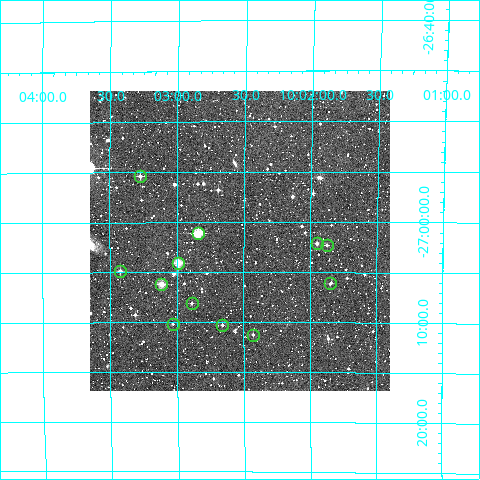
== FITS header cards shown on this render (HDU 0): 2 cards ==
NAXIS1  =                  300
NAXIS2  =                  300

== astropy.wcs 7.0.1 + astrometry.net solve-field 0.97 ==
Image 300 x 300 px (HDU 0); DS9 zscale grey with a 90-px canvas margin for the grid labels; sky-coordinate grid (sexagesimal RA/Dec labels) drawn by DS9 from the SOLVED WCS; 12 Tycho-2 reference stars matched to detected sources circled (green)
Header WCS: RA---TAN/DEC--TAN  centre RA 10:02:32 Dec -27:02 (150.63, -27.03 deg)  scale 6 arcsec/px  FOV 30.0' x 30.0'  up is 0 deg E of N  parity normal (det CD < 0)
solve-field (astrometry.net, Tycho-2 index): VERIFIED the header's WCS against the Tycho-2 star catalogue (verified at 2 index scales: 7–12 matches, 0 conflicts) and refined it, rather than solving blind
Solved WCS: RA---TAN-SIP/DEC--TAN-SIP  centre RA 10:02:32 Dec -27:02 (150.63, -27.03 deg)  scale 6 arcsec/px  FOV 30.0' x 29.9'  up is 0 deg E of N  parity normal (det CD < 0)
The solver's refit moves the header's centre by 2.6 arcsec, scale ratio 0.9993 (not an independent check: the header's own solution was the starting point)
Tycho-2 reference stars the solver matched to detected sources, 12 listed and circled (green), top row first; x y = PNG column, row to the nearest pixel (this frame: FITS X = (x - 90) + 1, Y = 300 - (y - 91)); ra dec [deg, ICRS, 3 dp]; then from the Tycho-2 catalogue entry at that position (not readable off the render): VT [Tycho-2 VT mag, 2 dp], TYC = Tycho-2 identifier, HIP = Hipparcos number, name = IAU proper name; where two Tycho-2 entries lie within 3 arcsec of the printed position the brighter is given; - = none
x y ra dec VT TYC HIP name
140 176 150.818 -26.923 11.23 6625-1615-1 - -
198 233 150.711 -27.018 9.45 6625-1432-1 - -
317 243 150.488 -27.035 10.77 6612-1730-1 - -
327 245 150.469 -27.038 12.02 6612-1761-1 - -
178 263 150.747 -27.067 9.18 6625-1625-1 - -
120 271 150.856 -27.081 11.36 6625-559-1 - -
330 283 150.461 -27.101 11.66 6612-157-1 - -
161 284 150.778 -27.103 9.91 6625-598-1 - -
192 303 150.722 -27.135 11.55 6625-658-1 - -
173 324 150.758 -27.169 12.07 6625-713-1 - -
222 325 150.665 -27.171 12.10 6612-100-1 - -
253 335 150.607 -27.187 11.59 6612-85-1 - -